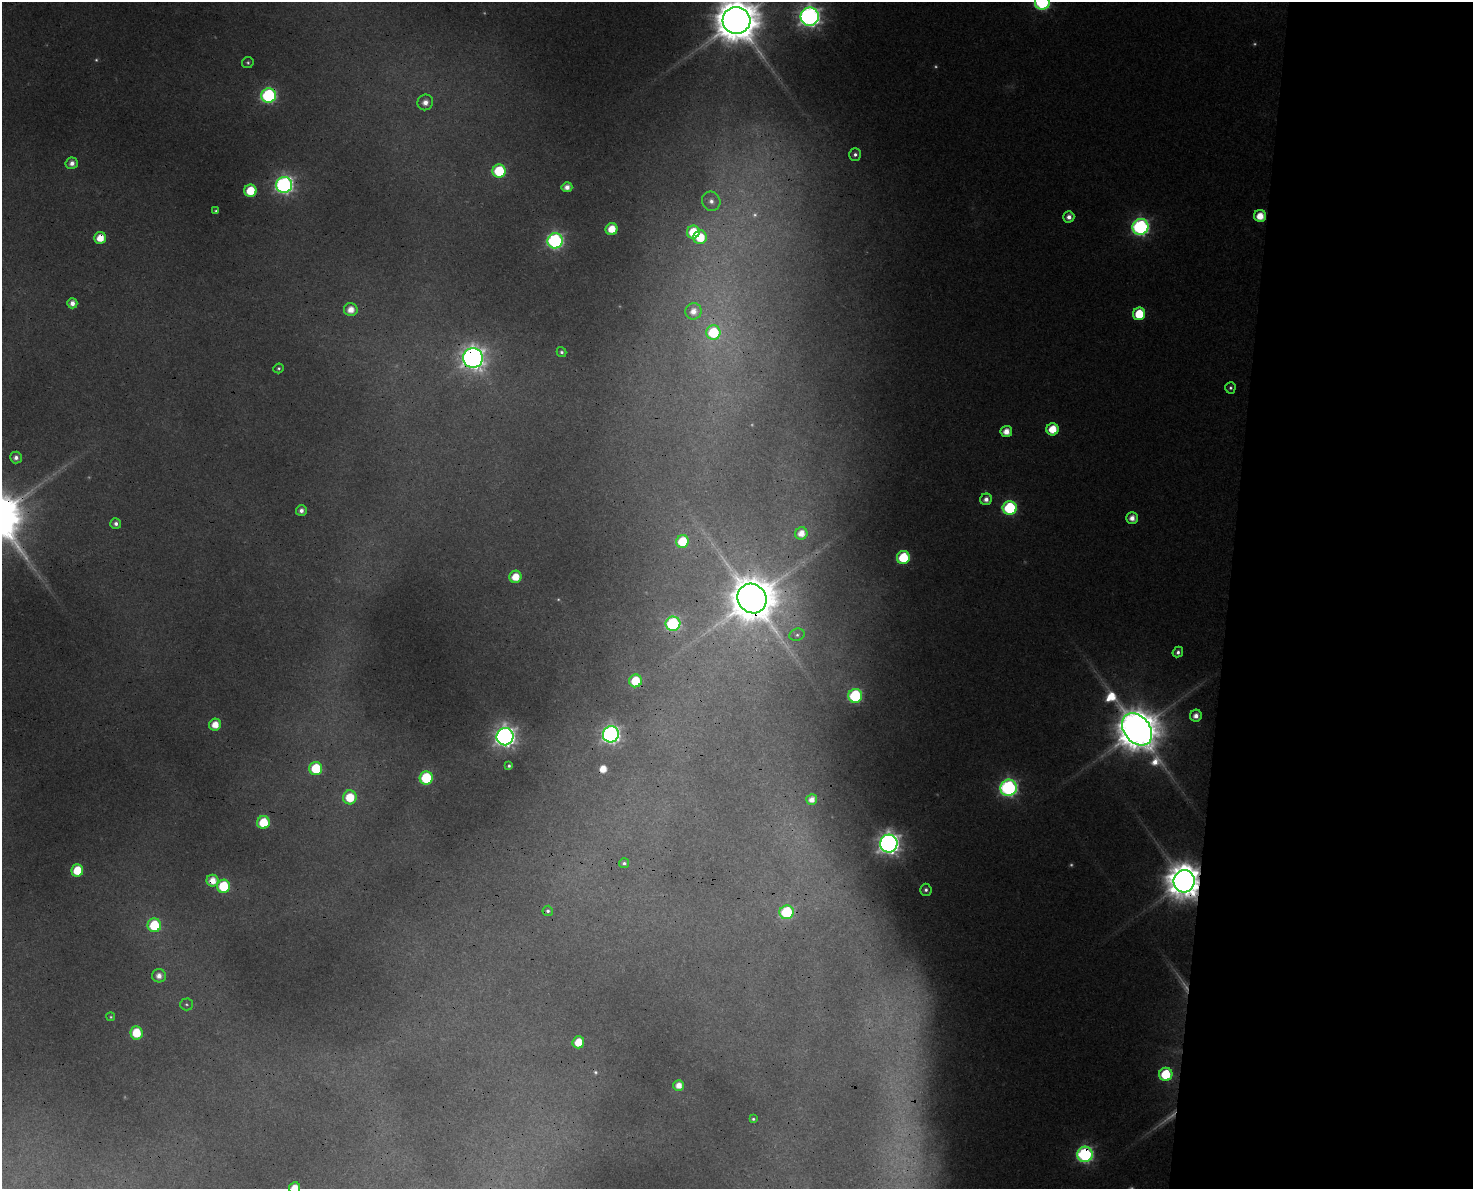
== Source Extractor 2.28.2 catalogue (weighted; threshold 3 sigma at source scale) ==
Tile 9 of 3 x 4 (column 3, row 3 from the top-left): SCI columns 3286-4756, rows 1196-2382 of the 5041 x 4776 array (HDU 1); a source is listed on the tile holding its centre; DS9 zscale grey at full resolution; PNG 1475 x 1191 px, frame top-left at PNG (2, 2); each listed source drawn as its Kron ellipse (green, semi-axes under 4 px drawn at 4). Shown black and unused: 17% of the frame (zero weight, under 3 of 4 exposures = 5% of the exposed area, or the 3 px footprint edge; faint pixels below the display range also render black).
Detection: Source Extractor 2.28.2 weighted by HDU 2 'WHT'; one run over the whole footprint, this tile lists its part. Background 0.0285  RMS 0.0044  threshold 0.0196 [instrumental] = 3 sigma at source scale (4.5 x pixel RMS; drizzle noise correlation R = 1.50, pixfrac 1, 0.0396/0.0396 arcsec/px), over >= 5 px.
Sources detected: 112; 29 too faint to see at this stretch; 2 cosmic-ray / hot-pixel residue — neither listed nor drawn; the other 81 listed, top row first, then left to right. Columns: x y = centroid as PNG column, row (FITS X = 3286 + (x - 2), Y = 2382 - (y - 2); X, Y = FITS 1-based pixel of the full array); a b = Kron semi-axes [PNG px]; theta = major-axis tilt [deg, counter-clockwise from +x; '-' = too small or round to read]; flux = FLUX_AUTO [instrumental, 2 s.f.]
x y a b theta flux
1042 2 7 7 - 100
810 17 9 9 - 460
736 20 14 13 - 3300
248 62 6 5 - 1.1
269 96 7 7 - 120
425 102 8 7 - 5
855 154 6 6 - 2.1
72 163 6 6 - 4.1
499 171 6 6 - 37
284 185 8 8 - 250
567 187 5 5 - 4.5
250 191 6 6 - 20
711 201 10 9 - 4.2
216 211 3 3 - 0.87
1260 216 6 6 - 11
1069 217 6 5 - 3.9
1140 227 8 8 - 190
612 229 6 6 - 13
693 232 6 6 - 21
700 237 7 6 - 17
100 238 6 6 - 12
555 241 8 7 - 160
72 303 5 5 - 4.4
351 310 7 6 - 8
693 311 8 8 - 5.5
1139 314 6 6 - 23
713 333 7 7 - 37
561 352 5 4 - 1.3
473 358 10 10 - 550
278 368 5 4 - 1
1230 388 6 5 - 1.4
1052 429 6 6 - 15
1006 431 6 5 - 7.1
16 457 6 6 - 3.1
986 499 6 5 - 3.8
1010 508 7 6 - 75
301 511 5 5 - 3
1132 518 6 5 - 5.4
116 524 5 5 - 2.4
801 533 6 6 - 7.3
682 542 6 6 - 27
903 558 6 6 - 37
515 577 6 6 - 11
752 599 15 14 - 3200
673 624 7 7 - 94
797 635 8 6 18 1.5
1178 652 5 5 - 2.2
636 681 6 6 - 22
855 696 7 7 - 74
1196 716 6 6 - 4.7
215 725 6 6 - 9.7
1137 729 18 13 -51 2900
611 734 8 8 - 260
505 737 9 8 - 400
509 766 4 4 - 1.2
316 768 6 6 - 32
426 778 6 6 - 43
1009 788 8 8 - 210
350 797 7 7 - 20
812 799 5 5 - 5.4
263 822 6 6 - 24
889 844 9 8 - 510
624 863 5 5 - 1.5
77 870 6 6 - 19
212 881 6 6 - 8.7
1184 881 11 10 - 1800
223 886 6 6 - 34
926 890 6 5 - 1.8
548 911 5 5 - 1.5
787 912 7 7 - 60
154 925 7 7 - 34
159 976 7 6 - 4.8
186 1004 6 6 - 1.1
111 1017 4 4 - 0.68
136 1033 7 6 - 19
578 1042 6 6 - 13
1166 1074 6 6 - 37
679 1085 5 5 - 6.3
753 1119 4 3 - 0.93
1085 1154 7 7 - 150
295 1188 6 5 - 10
Overlapping masked pixels (flux is a lower limit): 12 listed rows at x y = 736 20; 269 96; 284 185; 1140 227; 100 238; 473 358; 752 599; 636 681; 1137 729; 212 881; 1184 881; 1085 1154
Isophote crosses this tile's border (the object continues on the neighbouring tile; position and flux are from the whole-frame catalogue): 4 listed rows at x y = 1042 2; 810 17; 736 20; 295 1188